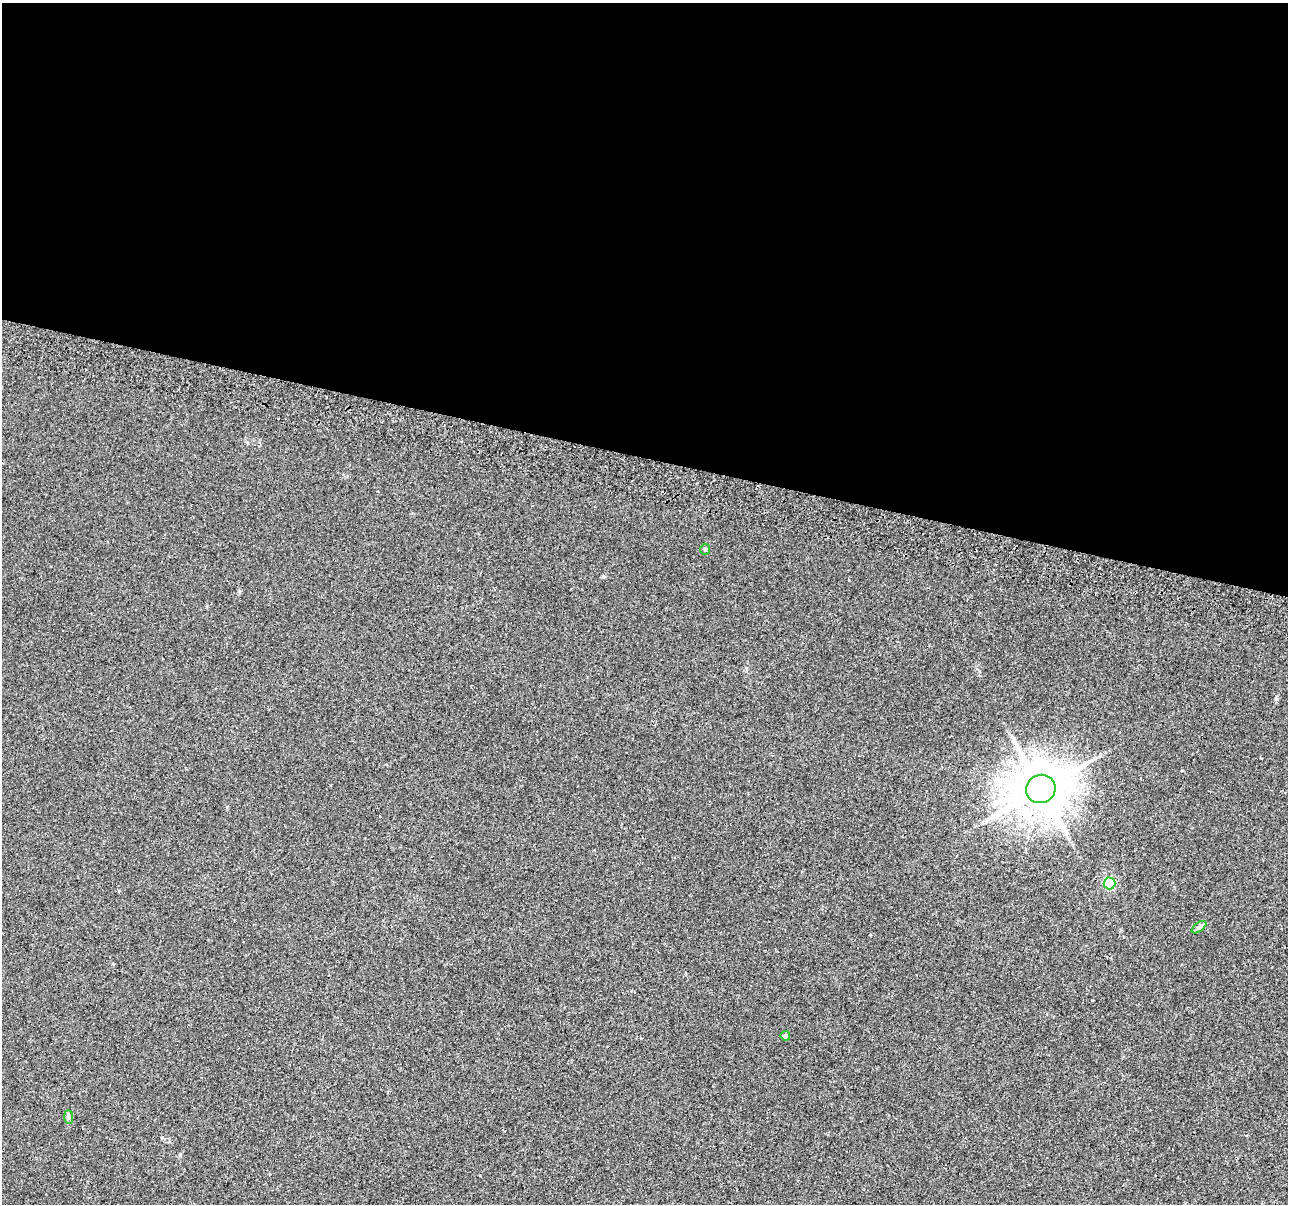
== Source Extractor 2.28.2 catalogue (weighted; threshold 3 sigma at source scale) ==
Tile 3 of 4 x 4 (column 3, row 1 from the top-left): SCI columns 2631-3916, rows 3953-5154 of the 5252 x 5438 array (HDU 1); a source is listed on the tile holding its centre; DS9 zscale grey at full resolution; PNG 1290 x 1206 px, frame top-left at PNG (2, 3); each listed source drawn as its Kron ellipse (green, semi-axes under 4 px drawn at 4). Shown black and unused: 38% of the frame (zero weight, under 2 of 3 exposures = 4% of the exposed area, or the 3 px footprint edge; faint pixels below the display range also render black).
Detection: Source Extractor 2.28.2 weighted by HDU 2 'WHT'; one run over the whole footprint, this tile lists its part. Background 0.0402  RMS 0.0053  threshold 0.024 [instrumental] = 3 sigma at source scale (4.5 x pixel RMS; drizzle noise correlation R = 1.50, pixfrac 1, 0.0396/0.0396 arcsec/px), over >= 5 px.
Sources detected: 6; all 6 listed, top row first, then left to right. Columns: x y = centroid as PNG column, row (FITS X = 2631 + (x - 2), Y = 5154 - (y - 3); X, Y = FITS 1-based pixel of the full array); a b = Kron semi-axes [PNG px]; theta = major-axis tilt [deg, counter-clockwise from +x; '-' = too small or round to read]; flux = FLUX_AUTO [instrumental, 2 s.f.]
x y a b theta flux
705 549 5 5 - 0.82
1041 789 15 14 - 2800
1109 883 6 6 - 50
1199 927 8 4 37 1.1
785 1036 5 5 - 1.9
69 1117 7 4 -89 1